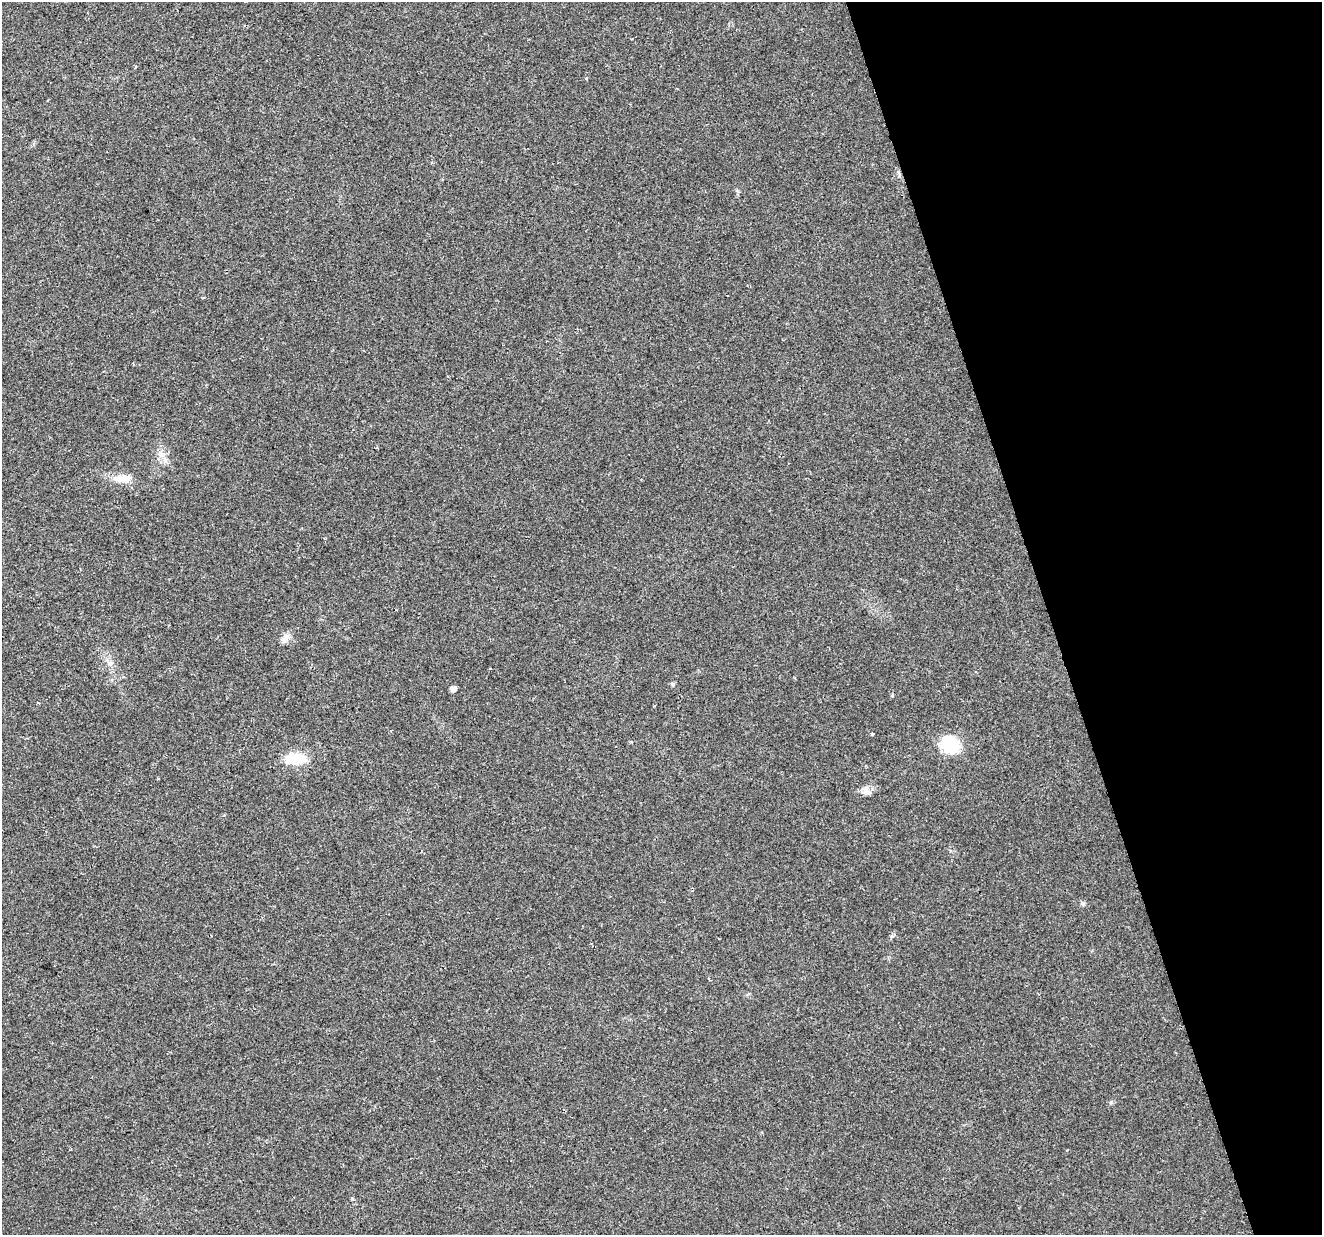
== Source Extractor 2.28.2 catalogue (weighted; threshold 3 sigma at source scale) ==
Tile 12 of 4 x 4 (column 4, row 3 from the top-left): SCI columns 3963-5282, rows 1290-2522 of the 5284 x 5097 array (HDU 1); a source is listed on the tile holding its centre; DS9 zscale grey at full resolution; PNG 1324 x 1237 px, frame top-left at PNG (2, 2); no overlay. Shown black and unused: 21% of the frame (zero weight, under 2 of 3 exposures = <1% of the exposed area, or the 3 px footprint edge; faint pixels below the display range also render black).
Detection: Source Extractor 2.28.2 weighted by HDU 2 'WHT'; one run over the whole footprint, this tile lists its part. Background 0.0261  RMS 0.0056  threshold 0.0253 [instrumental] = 3 sigma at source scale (4.5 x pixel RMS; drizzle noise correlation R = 1.50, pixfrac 1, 0.0396/0.0396 arcsec/px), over >= 5 px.
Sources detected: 13; all 13 listed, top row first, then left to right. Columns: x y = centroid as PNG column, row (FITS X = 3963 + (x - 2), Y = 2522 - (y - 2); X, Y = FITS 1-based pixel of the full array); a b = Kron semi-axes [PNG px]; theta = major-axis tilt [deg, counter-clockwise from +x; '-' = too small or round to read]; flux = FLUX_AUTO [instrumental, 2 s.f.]
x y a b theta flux
631 39 3 2 - 0.36
203 298 3 2 - 0.76
376 448 3 2 - 0.64
121 479 23 10 1 7.8
285 637 14 6 60 2.9
673 684 6 5 - 0.9
453 689 5 5 - 3.1
872 734 4 3 - 1.7
950 744 17 15 -47 28
295 759 27 13 1 16
867 791 15 8 -38 3.1
1083 903 6 6 - 1.3
352 1199 3 3 - 1.2
Unlisted compact peaks at least as high as the median listed source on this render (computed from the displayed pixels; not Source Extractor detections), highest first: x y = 1111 1102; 891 936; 892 696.